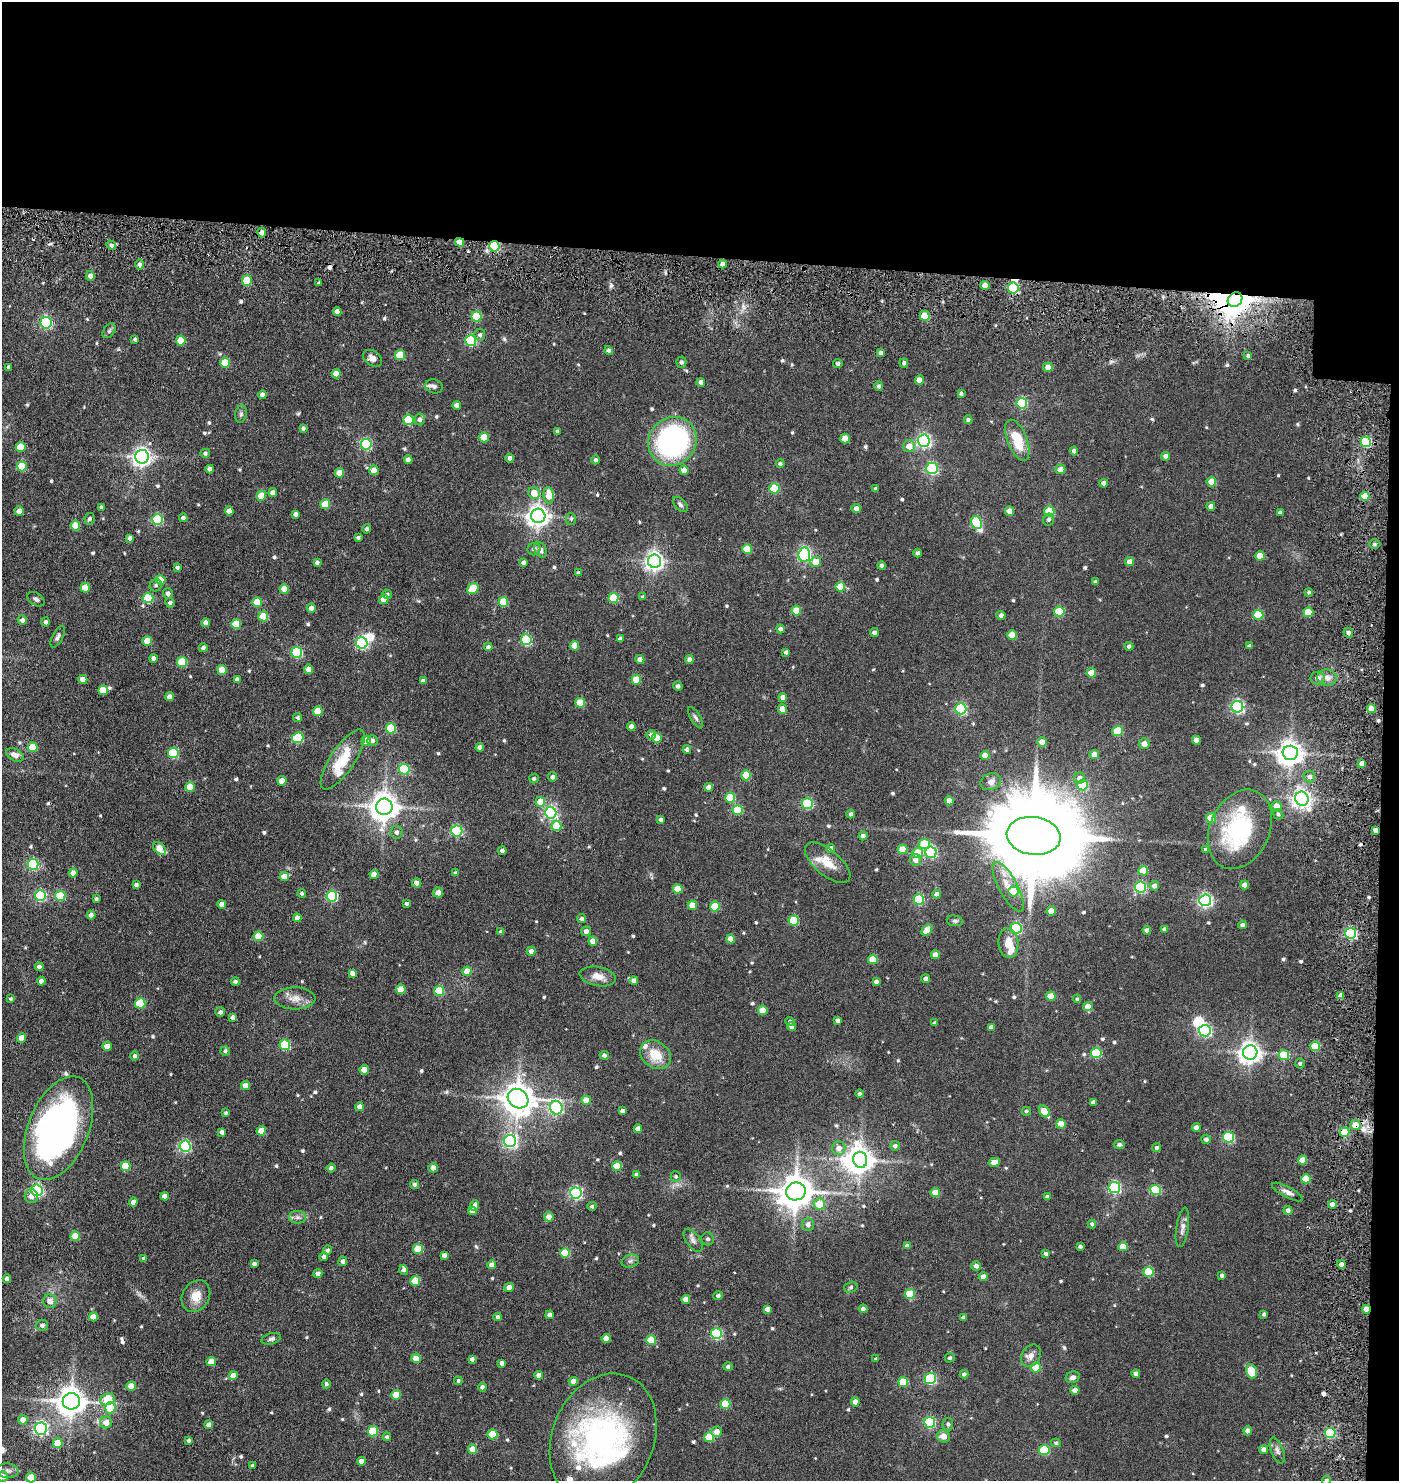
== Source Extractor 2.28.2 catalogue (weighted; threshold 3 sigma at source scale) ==
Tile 3 of 3 x 3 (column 3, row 1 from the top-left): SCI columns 3023-4419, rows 3017-4495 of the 4575 x 4554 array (HDU 1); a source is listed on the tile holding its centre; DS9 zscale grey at full resolution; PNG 1401 x 1483 px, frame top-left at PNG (2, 2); each listed source drawn as its Kron ellipse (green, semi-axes under 4 px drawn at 4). Shown black and unused: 19% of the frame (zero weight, under 3 of 6 exposures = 5% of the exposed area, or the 3 px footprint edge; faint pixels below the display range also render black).
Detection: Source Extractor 2.28.2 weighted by HDU 2 'WHT'; one run over the whole footprint, this tile lists its part. Background 0.0869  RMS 0.0089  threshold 0.0364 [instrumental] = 3 sigma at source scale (4.09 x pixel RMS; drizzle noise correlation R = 1.36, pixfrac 0.8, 0.05/0.05 arcsec/px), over >= 5 px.
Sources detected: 658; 6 inside a brighter object's white glare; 4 cosmic-ray / hot-pixel residue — neither listed nor drawn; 10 inside a brighter listed object's ellipse — not listed separately; of the other 638, all 500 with FLUX_AUTO >= 1.47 (the completeness limit of this list) listed and drawn (138 fainter detections not listed), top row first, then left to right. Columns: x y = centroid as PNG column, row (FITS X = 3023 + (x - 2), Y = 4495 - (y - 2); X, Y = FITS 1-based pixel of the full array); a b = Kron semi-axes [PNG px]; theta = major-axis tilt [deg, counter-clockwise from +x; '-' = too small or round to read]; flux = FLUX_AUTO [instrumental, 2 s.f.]
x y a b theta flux
262 233 4 4 - 4.6
460 242 4 4 - 9.7
111 245 5 4 - 2.4
494 246 5 5 - 73
140 264 5 4 - 3.2
723 264 4 4 - 5.8
90 276 5 4 - 4.1
247 281 5 5 - 32
319 283 3 3 - 1.7
985 285 4 4 - 6.1
1013 288 5 5 - 62
1235 300 8 7 - 1100
337 311 4 4 - 4.2
925 316 5 5 - 20
476 317 5 5 - 37
46 323 6 5 - 120
109 331 8 5 54 2
480 335 6 5 - 2.3
135 339 4 3 - 1.8
181 340 5 5 - 19
471 341 5 5 - 62
609 350 4 4 - 2.2
881 353 4 3 - 2.9
400 355 5 5 - 22
1248 356 4 3 - 1.8
373 358 10 7 -35 5.5
681 362 5 5 - 2.1
225 363 5 5 - 21
904 363 4 4 - 1.9
838 364 4 4 - 2.2
9 367 4 3 - 2.5
1048 367 5 4 - 5.5
336 374 5 4 - 7.3
920 380 4 4 - 7.5
701 382 4 4 - 4.3
434 386 9 7 -17 2.8
879 386 5 4 - 1.9
961 394 4 3 - 1.8
262 395 4 4 - 3.4
1022 403 5 5 - 64
457 405 4 4 - 4.7
241 414 9 5 80 2
420 419 6 5 - 2.6
408 420 5 5 - 32
968 420 4 4 - 1.8
303 428 4 4 - 1.8
557 431 4 3 - 1.9
484 437 5 4 - 22
845 438 5 4 - 11
1017 440 22 9 -68 23
672 441 25 23 47 180
924 441 6 6 - 200
1366 442 5 5 - 72
366 444 5 5 - 75
909 446 6 6 - 7.8
21 447 5 5 - 18
1074 451 4 4 - 2.6
205 453 5 4 - 1.9
1166 456 4 4 - 3.4
142 457 7 7 - 400
510 458 4 4 - 3
408 460 4 4 - 3.8
596 460 4 4 - 2.1
780 463 4 4 - 1.8
22 466 5 5 - 27
932 468 6 5 - 98
210 469 4 4 - 4.3
1060 469 5 5 - 7.6
374 470 5 4 - 7.6
684 470 4 4 - 7.3
340 473 5 4 - 13
1211 482 4 4 - 12
1104 483 4 4 - 4.1
775 488 5 5 - 42
875 488 3 3 - 1.5
273 493 4 4 - 5.1
534 493 6 5 - 13
549 495 8 5 -86 12
261 496 5 5 - 18
1365 496 4 4 - 17
325 504 5 5 - 20
680 504 9 5 -45 2.2
1211 506 4 4 - 4.5
101 507 4 4 - 2.3
856 509 5 4 - 4.5
19 511 4 4 - 7.6
229 511 4 4 - 6.3
1010 511 4 4 - 8.9
1049 512 5 5 - 34
1280 513 4 4 - 2.6
295 514 4 4 - 2.7
538 516 7 7 - 570
183 518 4 4 - 3.5
90 519 6 5 - 2.4
158 519 5 5 - 62
571 519 6 5 - 1.6
1049 519 6 5 - 2
976 523 6 5 - 63
75 526 5 5 - 20
367 529 4 4 - 2.3
130 538 4 4 - 3.2
358 538 4 3 - 1.8
1375 544 6 5 - 1.5
534 549 6 6 - 2.6
747 549 5 5 - 23
540 550 8 5 -60 3.6
918 553 4 4 - 1.9
804 555 7 6 - 160
1260 556 5 4 - 11
654 561 6 6 - 410
523 562 4 4 - 3
816 562 5 5 - 12
1129 562 4 4 - 4.9
317 563 4 3 - 2.6
882 566 4 4 - 2.5
177 567 4 4 - 1.8
578 573 4 3 - 1.8
161 580 5 5 - 20
1095 582 4 3 - 1.9
156 585 6 5 - 1.8
840 587 5 5 - 20
85 588 5 4 - 14
473 588 6 5 - 26
284 589 5 4 - 13
1309 592 4 4 - 1.6
168 593 5 5 - 3.1
387 594 5 4 - 1.6
643 597 4 4 - 1.7
148 598 5 5 - 49
614 598 5 5 - 33
36 599 9 6 -34 2.8
384 599 5 4 - 12
257 602 5 5 - 19
503 602 5 5 - 27
170 603 4 4 - 2.3
311 608 4 4 - 4
796 610 5 5 - 16
1059 612 5 5 - 33
1308 612 5 5 - 22
1001 615 4 4 - 3
1258 615 5 5 - 34
263 616 5 5 - 26
22 620 4 4 - 3.6
46 622 5 4 - 2.6
206 623 4 4 - 5.8
236 624 5 5 - 22
780 629 4 4 - 2.6
874 633 4 4 - 2.9
1348 633 5 4 - 2.6
1012 635 5 4 - 14
58 637 12 5 62 2.8
620 639 4 4 - 3.2
526 640 5 5 - 66
147 641 5 4 - 11
362 643 6 5 - 110
575 646 5 4 - 10
1129 646 4 4 - 2.2
1249 646 4 3 - 1.6
488 647 4 4 - 2.5
203 648 4 4 - 2.8
297 652 5 5 - 69
786 652 4 3 - 1.8
153 658 4 4 - 3.2
640 659 4 4 - 5.1
689 659 4 4 - 3.4
182 662 5 5 - 36
309 669 4 4 - 9
222 670 5 5 - 19
1091 673 4 4 - 15
1318 678 7 6 - 4.6
1327 678 9 8 - 4.7
83 679 4 4 - 8.9
237 679 4 4 - 3
636 680 5 4 - 18
423 681 4 4 - 2.9
678 686 5 4 - 2.5
103 690 5 5 - 24
170 697 4 4 - 5.7
783 697 4 4 - 5.8
580 703 5 5 - 23
1237 707 6 6 - 140
782 709 5 4 - 6.6
961 709 5 5 - 88
1372 709 4 4 - 14
318 711 5 5 - 21
298 718 4 4 - 1.6
696 718 12 5 -58 2.2
631 726 4 4 - 4.2
391 728 5 5 - 41
1118 731 5 5 - 30
651 735 5 4 - 4
298 738 6 5 - 59
657 738 5 5 - 15
1196 740 4 4 - 6.9
366 741 5 5 - 22
372 741 5 5 - 3.1
1042 742 5 4 - 7.6
1144 744 5 5 - 5.6
33 747 5 5 - 25
480 747 4 4 - 4
687 749 4 4 - 2.2
173 753 5 5 - 52
1290 753 7 7 - 780
1094 754 4 4 - 8.3
15 755 9 6 -26 4
985 755 4 4 - 7.2
343 760 35 12 56 27
1362 763 4 4 - 5.8
404 769 5 5 - 46
746 775 5 5 - 26
553 777 4 4 - 2.5
1309 777 6 5 - 3.3
1079 778 6 5 - 4.3
534 779 5 4 - 1.6
282 781 4 4 - 9.4
991 782 10 8 23 4.7
1082 785 5 5 - 39
190 787 5 4 - 16
709 787 4 4 - 6
730 798 5 5 - 33
1302 799 7 6 - 400
949 801 4 4 - 6.8
540 802 5 5 - 16
807 804 5 5 - 58
1277 806 5 5 - 7.1
384 807 8 8 - 1100
738 810 5 5 - 38
551 813 6 6 - 140
851 814 4 4 - 2.4
1278 814 5 4 - 1.5
1211 818 5 5 - 16
661 819 4 3 - 1.8
556 826 5 5 - 21
1240 829 41 30 66 78
1375 830 4 4 - 3.7
457 831 5 5 - 89
396 832 6 6 - 3.1
863 836 4 4 - 3.4
1034 836 27 19 -8 18000
924 844 5 5 - 25
160 848 7 5 -43 14
831 849 4 4 - 7.1
903 849 5 4 - 13
1206 849 4 3 - 1.6
502 851 4 4 - 3.1
931 852 5 5 - 100
918 853 5 5 - 23
915 860 5 5 - 5.2
828 863 27 12 -40 15
33 864 5 5 - 81
1143 871 5 4 - 18
73 873 4 4 - 6.8
455 873 4 3 - 1.9
374 875 4 4 - 7.9
284 877 4 4 - 11
417 883 5 4 - 4.8
136 885 4 4 - 3
1245 885 4 4 - 5.9
1154 886 5 4 - 3.8
1008 887 28 9 -61 13
1140 887 5 5 - 79
678 889 5 4 - 12
1013 891 5 5 - 26
438 892 5 5 - 4.9
302 893 4 4 - 1.6
937 894 4 4 - 3.8
40 895 5 5 - 92
60 896 5 5 - 34
332 896 5 5 - 87
96 899 4 3 - 1.6
919 899 5 5 - 58
1205 900 6 6 - 190
406 903 3 3 - 2.3
222 904 4 4 - 5.3
692 905 4 4 - 10
715 907 5 5 - 29
1051 911 5 4 - 10
91 915 4 4 - 4
297 918 4 4 - 5.1
581 919 4 4 - 2.6
794 921 5 5 - 42
955 921 8 5 -9 1.8
1242 925 4 4 - 2.7
1016 928 5 5 - 91
1165 929 4 4 - 3.5
927 930 6 4 52 13
1147 930 4 4 - 3
586 931 5 4 - 3.8
501 932 4 3 - 2.3
1351 933 5 5 - 100
258 936 5 5 - 19
731 939 4 4 - 9.4
593 941 4 4 - 8.7
1008 943 15 10 -84 12
531 951 4 4 - 4.3
935 955 4 4 - 6.4
873 959 5 4 - 21
39 967 4 4 - 3.1
467 971 4 4 - 9.7
352 973 4 4 - 3.6
598 976 18 9 -11 7.7
926 979 4 4 - 2.9
634 980 4 4 - 4.4
41 981 4 4 - 3.5
235 982 4 4 - 2.3
876 982 4 4 - 2.9
401 989 5 4 - 18
439 991 5 5 - 37
1051 996 5 4 - 17
1341 996 4 4 - 4.7
295 998 20 11 0 8.5
11 999 4 4 - 1.5
1077 999 4 4 - 1.5
140 1003 5 5 - 40
1088 1007 5 4 - 9.2
763 1010 5 4 - 14
220 1012 5 5 - 1.7
233 1017 4 4 - 2.8
838 1020 4 4 - 2.6
790 1022 5 4 - 2.1
935 1023 3 3 - 1.6
792 1027 4 4 - 6.4
991 1027 4 4 - 3
1205 1031 6 6 - 120
22 1038 5 4 - 9.4
285 1045 5 5 - 52
107 1046 4 4 - 9.2
1315 1046 5 5 - 31
225 1051 5 4 - 1.9
1250 1052 7 7 - 580
1096 1053 5 5 - 55
604 1055 4 4 - 2.6
655 1055 16 13 -36 18
1284 1055 5 5 - 27
135 1056 4 4 - 2.2
1300 1063 5 4 - 1.6
364 1070 4 4 - 14
245 1086 4 4 - 5.6
859 1094 4 4 - 2.1
518 1099 11 9 -37 1300
586 1100 4 4 - 9.8
1093 1102 4 4 - 3.8
360 1107 4 4 - 5.7
556 1108 7 6 - 130
623 1111 4 4 - 3.8
1026 1111 4 4 - 1.7
1044 1111 6 4 -52 21
226 1113 4 4 - 1.5
1061 1124 5 4 - 16
1355 1125 5 5 - 13
1196 1127 4 4 - 4.3
59 1128 54 30 68 320
638 1129 4 4 - 5.1
261 1131 4 4 - 12
222 1132 4 4 - 3
1344 1132 5 4 - 34
1228 1137 5 5 - 74
1206 1139 5 4 - 2.4
510 1141 6 6 - 170
1119 1145 5 4 - 2.4
185 1146 5 5 - 110
895 1146 5 5 - 2.2
839 1148 7 6 - 5.6
1157 1148 4 4 - 2
860 1160 8 7 - 930
1303 1160 4 4 - 13
994 1162 6 4 12 6.9
125 1166 5 5 - 34
617 1166 5 5 - 26
331 1168 4 4 - 2.7
433 1168 4 4 - 5.3
636 1174 4 3 - 1.6
676 1176 5 5 - 1.5
1306 1179 5 4 - 21
415 1184 4 4 - 1.9
1114 1188 5 5 - 110
37 1190 6 5 - 130
1155 1190 5 5 - 54
796 1191 10 9 - 1700
1287 1192 17 5 -28 4.1
576 1193 6 5 - 130
935 1193 5 4 - 14
31 1196 7 6 - 5.2
165 1196 4 4 - 5.1
1047 1197 4 3 - 2.4
133 1202 4 4 - 6.6
819 1204 6 5 - 13
1332 1204 4 4 - 5.5
475 1206 5 4 - 3.8
592 1206 4 4 - 1.7
1288 1210 4 4 - 2.9
472 1211 4 4 - 5.3
298 1217 8 6 0 2.6
549 1217 5 4 - 6.1
808 1224 6 6 - 3.2
1092 1224 4 3 - 2
1182 1227 20 6 81 4.5
75 1236 5 5 - 19
708 1239 6 6 - 2
693 1240 13 6 -55 3.4
907 1246 4 4 - 4
1080 1247 4 3 - 1.9
1123 1247 4 4 - 15
418 1249 5 5 - 21
327 1250 5 4 - 1.7
565 1253 5 5 - 29
1046 1254 4 4 - 2.2
444 1255 4 4 - 3.6
324 1256 4 4 - 2.4
144 1258 4 4 - 1.5
343 1261 5 4 - 3.4
630 1261 9 6 16 2.6
254 1264 4 4 - 3.1
1341 1264 4 4 - 4.5
492 1265 4 4 - 6.2
976 1266 5 4 - 3.6
404 1270 5 4 - 2.6
1149 1272 5 5 - 40
318 1273 4 4 - 3.8
1222 1276 4 3 - 2.1
983 1277 4 4 - 5.1
7 1279 4 4 - 4.3
415 1281 5 5 - 23
509 1287 5 4 - 5.3
851 1287 7 5 18 1.7
910 1294 5 5 - 30
196 1296 17 13 59 12
718 1296 5 4 - 1.9
686 1299 4 4 - 7.1
50 1301 7 6 - 5.5
767 1309 4 4 - 4.5
863 1309 4 4 - 2.7
1366 1309 4 4 - 8.8
1264 1314 4 3 - 1.9
550 1315 4 4 - 4.1
93 1317 4 4 - 10
497 1317 4 3 - 2
964 1317 4 4 - 2.9
42 1325 6 5 - 2.6
716 1334 5 5 - 85
606 1338 4 4 - 6.4
271 1339 10 5 15 2.2
651 1340 5 5 - 23
1031 1356 12 9 55 5.6
416 1358 5 4 - 14
950 1358 5 4 - 1.6
472 1359 4 4 - 2.7
876 1359 4 3 - 1.7
211 1361 4 4 - 9.6
502 1363 4 3 - 2.2
728 1367 4 4 - 1.9
1036 1368 5 5 - 22
1251 1371 7 5 -74 33
1136 1373 4 4 - 2.5
964 1374 4 4 - 2.4
233 1375 4 4 - 7.9
539 1375 4 4 - 5.2
1073 1377 7 5 22 3.1
930 1378 5 5 - 87
458 1381 4 4 - 2.2
573 1381 4 4 - 6.1
903 1382 5 5 - 28
326 1384 4 4 - 2
131 1386 5 4 - 11
482 1387 4 4 - 2.7
1075 1390 4 4 - 6.9
396 1395 5 4 - 18
107 1399 7 5 20 25
71 1401 8 8 - 1100
855 1402 4 4 - 5.3
725 1404 5 5 - 31
110 1408 5 5 - 25
23 1420 5 5 - 5.9
106 1422 6 6 - 7.5
930 1422 5 5 - 69
948 1424 6 5 - 2.1
209 1425 4 4 - 4.9
41 1429 6 6 - 180
373 1431 5 5 - 39
1248 1431 4 4 - 5.9
717 1432 5 5 - 6.8
1330 1433 5 5 - 61
492 1434 5 5 - 23
944 1436 6 6 - 6.7
387 1437 4 4 - 1.8
709 1437 5 5 - 30
603 1438 67 51 67 180
189 1440 4 3 - 2
58 1443 5 5 - 24
1056 1443 5 4 - 1.6
472 1449 4 4 - 14
1264 1449 4 4 - 4.1
1044 1450 5 5 - 47
1277 1451 14 6 -69 3.6
361 1461 4 4 - 5.5
253 1465 3 3 - 1.9
8 1471 11 7 -4 3.2
3 1476 5 5 - 4.8
31 1477 5 5 - 18
1327 1480 4 4 - 2.2
Overlapping masked pixels (flux is a lower limit): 9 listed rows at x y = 460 242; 494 246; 1013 288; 1235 300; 1366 442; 1365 496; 1355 1125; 1344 1132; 1366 1309
Isophote crosses this tile's border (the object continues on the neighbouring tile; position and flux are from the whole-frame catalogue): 3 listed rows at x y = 3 1476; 31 1477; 1327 1480